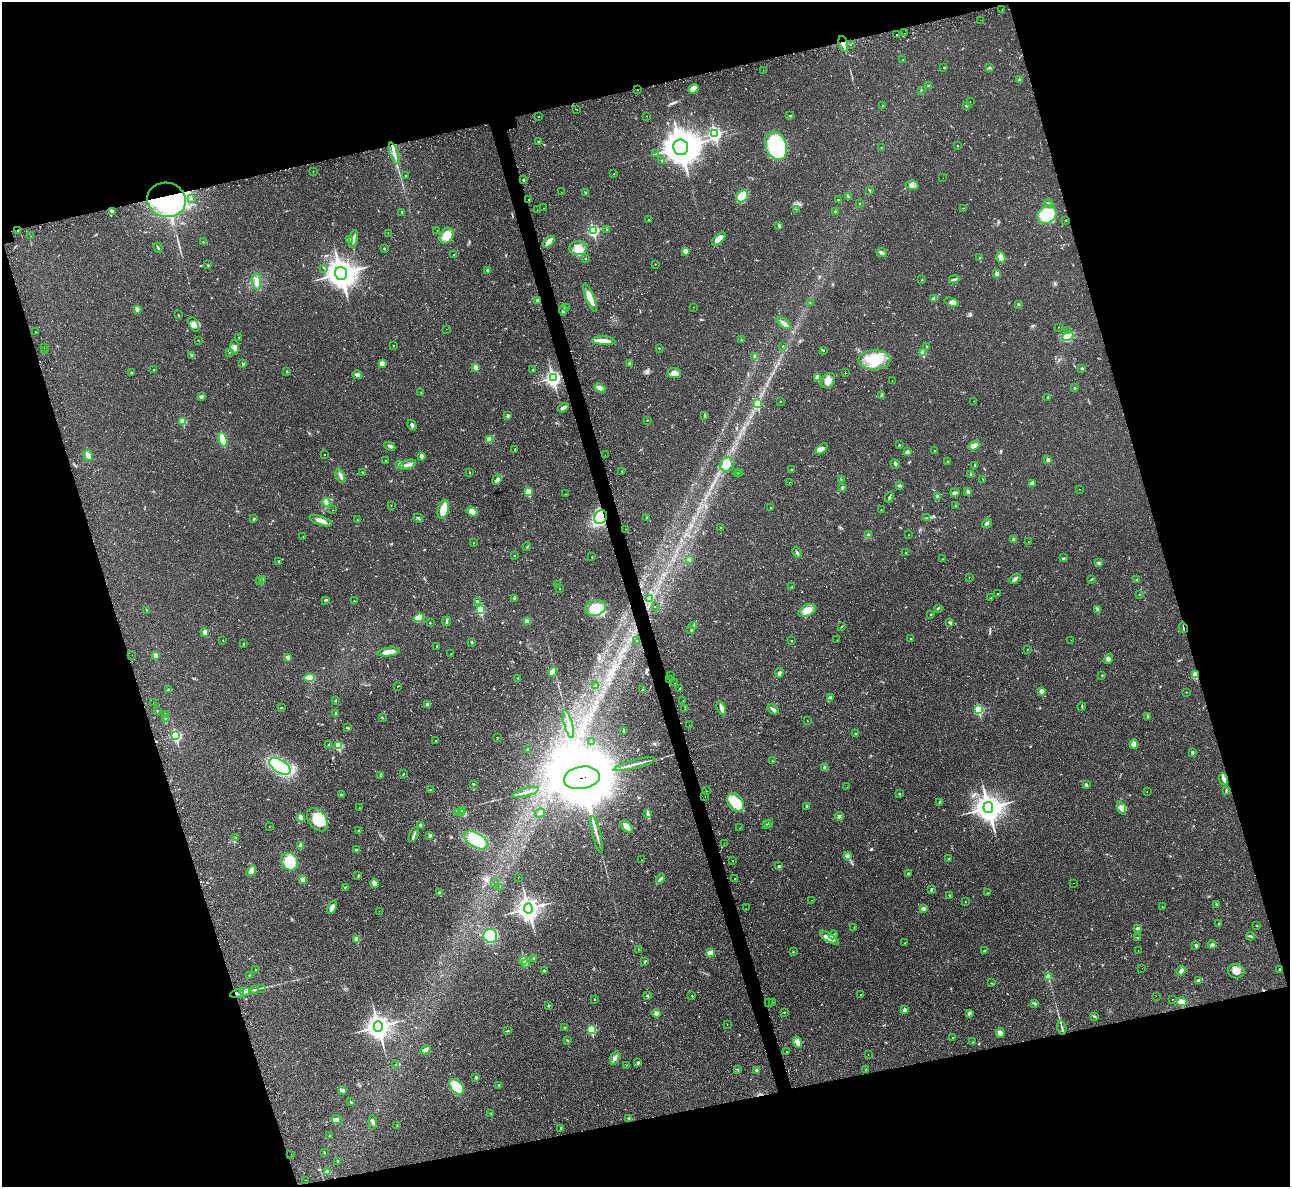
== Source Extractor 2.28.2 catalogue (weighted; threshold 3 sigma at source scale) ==
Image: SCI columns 13-5161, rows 305-5042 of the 5213 x 5195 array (HDU 1 of 3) = the unmasked area's bounding box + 8 px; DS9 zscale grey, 4 x 4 block average (1 PNG px = mean of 4 x 4 image px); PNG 1292 x 1189 px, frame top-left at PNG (2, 2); each listed source drawn as its Kron ellipse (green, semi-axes under 4 px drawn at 4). Shown black and unused: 33% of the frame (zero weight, under 2 of 3 exposures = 3% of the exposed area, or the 3 px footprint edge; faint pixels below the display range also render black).
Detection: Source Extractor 2.28.2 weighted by HDU 2 'WHT'. Background 0.0288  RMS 0.0041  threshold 0.0184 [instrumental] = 3 sigma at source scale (4.5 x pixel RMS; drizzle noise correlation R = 1.50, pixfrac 1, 0.05/0.05 arcsec/px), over >= 5 px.
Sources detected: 649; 2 inside a brighter object's white glare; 28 cosmic-ray / hot-pixel residue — neither listed nor drawn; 4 coinciding with a brighter row at this scale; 18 inside a brighter listed object's ellipse — not listed separately; of the other 597, all 500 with FLUX_AUTO >= 0.62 (the completeness limit of this list) listed and drawn (97 fainter detections not listed), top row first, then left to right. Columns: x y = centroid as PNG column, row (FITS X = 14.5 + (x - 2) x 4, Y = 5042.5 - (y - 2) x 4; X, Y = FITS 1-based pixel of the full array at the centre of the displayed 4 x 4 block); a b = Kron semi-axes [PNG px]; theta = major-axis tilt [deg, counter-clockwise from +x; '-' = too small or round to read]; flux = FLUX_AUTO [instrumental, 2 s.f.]
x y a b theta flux
1002 10 2 2 - 0.87
980 20 2 2 - 0.73
904 33 2 2 - 1.9
896 35 2 2 - 1.8
843 44 8 3 -73 12
851 45 2 2 - 0.85
903 60 2 2 - 0.8
990 67 2 2 - 1.2
944 68 2 2 - 0.76
763 70 2 2 - 0.7
1019 80 2 2 - 12
928 86 2 2 - 2.1
693 89 5 3 - 23
637 90 2 2 - 3.2
921 90 2 2 - 0.8
970 101 2 2 - 1.4
882 105 2 2 - 0.64
966 106 2 2 - 1.3
577 109 2 2 - 3.6
539 116 2 2 - 1.3
647 116 2 2 - 0.76
790 116 2 2 - 2.2
715 134 3 2 - 480
538 142 2 2 - 2.1
776 146 14 10 -69 210
957 146 2 2 - 2.3
681 147 8 7 - 4100
881 148 2 2 - 1.1
394 153 11 2 -71 10
656 154 2 2 - 1.3
662 160 3 2 - 1.8
313 171 2 2 - 0.66
614 174 2 2 - 1.2
405 175 2 2 - 1
943 178 2 2 - 0.68
523 180 2 2 - 8.9
912 185 6 3 -11 7.7
869 190 3 2 - 1.3
561 192 2 2 - 0.67
585 192 2 2 - 1.3
742 196 6 5 - 44
848 197 4 2 - 2.3
192 198 2 2 - 1.1
167 200 19 17 -13 500
529 200 2 2 - 3.2
838 200 2 2 - 1.8
860 203 2 2 - 1.2
1048 203 4 2 - 4.7
544 208 2 2 - 5
963 208 2 2 - 0.78
796 209 2 2 - 0.68
537 210 2 2 - 0.75
835 211 2 2 - 2
112 212 2 2 - 1.3
402 212 2 2 - 1.3
1047 214 10 8 39 83
648 219 2 2 - 0.75
1066 220 2 2 - 1.4
779 225 2 2 - 12
607 229 2 2 - 1.8
18 230 2 2 - 3.9
437 230 2 2 - 1.5
593 231 3 2 - 340
388 233 2 2 - 0.72
30 236 2 2 - 3.4
447 236 8 6 60 33
354 239 9 2 80 6.4
719 239 8 4 43 23
349 240 2 2 - 1.7
203 242 2 2 - 1.5
549 242 7 3 44 22
158 247 5 2 - 2.6
578 248 9 7 -1 22
384 249 2 2 - 5
685 251 2 2 - 31
881 252 6 2 -25 6.4
454 255 2 2 - 1.9
1001 257 6 4 -72 9.5
586 258 2 2 - 3.6
980 258 3 2 - 3
655 264 2 2 - 0.83
208 265 3 2 - 1.6
323 268 2 2 - 1.9
487 270 2 2 - 5.7
341 273 6 6 - 2600
997 274 2 2 - 25
954 279 5 2 - 3.3
922 280 2 2 - 1
257 281 8 4 -81 12
590 298 15 4 -69 23
934 298 3 2 - 2.8
537 301 2 2 - 1.6
952 302 7 4 -19 9.6
810 303 2 2 - 0.76
1019 304 2 2 - 2.1
566 307 2 2 - 1.9
693 307 2 2 - 0.74
137 309 2 2 - 21
563 310 5 3 - 5.7
178 315 2 2 - 0.94
784 323 8 3 -36 11
194 324 8 4 -65 9.5
1058 327 2 2 - 0.82
446 329 2 2 - 0.67
1067 331 2 2 - 1.5
35 332 2 2 - 3.5
1068 336 6 4 23 24
239 338 2 2 - 1.1
741 339 2 2 - 1.1
198 340 2 2 - 0.95
604 341 11 4 -4 16
393 346 2 2 - 1
782 346 2 2 - 1.2
927 346 2 2 - 1.7
234 347 7 4 -87 12
44 348 2 2 - 0.77
659 348 3 2 - 1.2
44 350 2 2 - 1.2
823 350 3 2 - 1
229 352 2 2 - 0.83
923 353 2 2 - 62
192 356 4 3 - 4.2
755 356 2 2 - 18
874 360 16 9 2 60
382 363 4 3 - 8.3
243 364 2 2 - 8.2
630 364 2 2 - 14
476 367 2 2 - 37
1082 368 3 2 - 2.7
154 370 2 2 - 4.2
533 370 2 2 - 2.8
287 371 3 2 - 1.3
131 373 2 2 - 2.3
674 373 7 5 -8 14
845 373 2 2 - 1.2
357 375 5 2 - 8.9
818 377 2 2 - 37
553 378 4 3 - 650
828 380 8 6 50 20
892 380 2 2 - 1.7
600 388 6 4 -25 8.6
1075 388 2 2 - 5.8
421 392 2 2 - 1.8
882 395 3 2 - 5.8
201 397 3 3 - 3.7
1048 397 2 2 - 1.8
780 401 2 2 - 0.83
974 401 2 2 - 0.64
758 404 2 2 - 63
563 408 6 3 32 5.8
508 416 2 2 - 10
705 416 3 2 - 2.1
647 420 2 2 - 1.2
183 421 2 2 - 63
412 425 5 3 - 5.1
223 440 7 3 -73 45
489 440 3 3 - 14
899 445 2 2 - 1.8
974 445 6 3 31 12
390 446 6 3 -27 4.5
515 449 2 2 - 3.4
822 449 7 4 41 10
935 451 2 2 - 1.1
907 452 3 3 - 8.3
88 455 6 3 -60 11
325 455 2 2 - 1.1
605 455 2 2 - 1.1
421 456 2 2 - 24
1048 460 2 2 - 19
385 461 2 2 - 2.1
948 462 3 2 - 2
400 464 2 2 - 21
895 464 5 3 - 4.2
408 465 8 3 19 8.9
727 465 7 6 - 18
974 466 4 2 - 1.6
792 470 2 2 - 0.96
622 471 2 2 - 1.9
362 472 2 2 - 1
740 472 3 2 - 1.7
470 473 2 2 - 0.95
737 474 2 2 - 0.68
971 475 3 2 - 2.7
340 476 8 3 -69 6.7
841 479 2 2 - 1.4
983 479 3 2 - 1
497 480 5 4 - 6
789 482 2 2 - 5.1
1032 483 4 3 - 4.2
899 486 2 2 - 1
842 487 3 2 - 4.1
1079 489 2 2 - 0.91
528 492 2 2 - 76
968 492 2 2 - 17
955 493 4 3 - 4.3
565 494 2 2 - 0.67
938 496 2 2 - 21
889 497 5 2 - 3.2
326 502 4 2 - 3.8
391 505 2 2 - 0.95
956 506 3 2 - 1.5
771 507 2 2 - 1.1
443 509 10 5 75 35
332 510 2 2 - 0.8
881 510 2 2 - 2
472 512 6 4 -37 12
601 517 7 6 - 140
647 517 2 2 - 2.6
418 518 5 2 - 3
926 518 2 2 - 0.63
254 519 3 2 - 1.7
357 520 3 2 - 1.1
321 521 12 3 -20 16
987 523 5 2 - 3.3
721 528 2 2 - 1.5
626 529 2 2 - 1.2
869 535 4 3 - 4
909 535 2 2 - 0.87
303 537 2 2 - 1.1
1014 539 3 3 - 4.5
1028 541 2 2 - 1.3
473 543 2 2 - 1.4
527 547 4 2 - 1.7
905 552 2 2 - 1.2
797 553 5 2 - 6.6
514 555 2 2 - 1.1
592 557 2 2 - 0.85
1064 558 2 2 - 1.6
943 559 2 2 - 0.9
689 560 2 2 - 1.9
279 561 2 2 - 4.8
1098 563 3 2 - 2.7
969 577 2 2 - 0.64
263 579 4 2 - 3.3
1015 579 6 3 39 6.6
1091 579 3 2 - 1.9
1137 580 3 2 - 2.8
260 582 2 2 - 11
557 585 3 2 - 3
792 587 2 2 - 1.3
560 589 2 2 - 0.62
998 593 2 2 - 0.93
1140 594 2 2 - 0.93
515 598 3 2 - 2.5
649 598 2 2 - 1.2
991 598 2 2 - 2.3
325 600 3 2 - 1.9
354 601 2 2 - 1
477 601 3 2 - 1.5
655 606 2 2 - 1.1
596 608 10 7 17 64
938 608 3 2 - 3.3
1097 609 4 2 - 3.2
146 610 2 2 - 0.7
480 610 2 2 - 150
807 611 9 5 26 23
931 614 3 2 - 1.8
419 618 5 4 - 37
446 621 5 2 - 3
528 621 3 3 - 9.1
950 622 2 2 - 7.7
430 623 2 2 - 2.6
694 626 3 2 - 1.6
841 627 2 2 - 1.5
1183 628 5 2 - 2.8
691 630 2 2 - 0.68
205 632 2 2 - 36
911 638 2 2 - 1.3
223 640 2 2 - 1.4
837 640 2 2 - 0.69
1071 640 2 2 - 0.66
637 641 2 2 - 1.5
791 641 2 2 - 2.2
472 642 2 2 - 6.8
243 644 2 2 - 1.5
437 646 2 2 - 1.4
1027 649 2 2 - 0.83
389 652 11 3 9 23
451 654 2 2 - 1.3
132 655 2 2 - 1.8
156 655 2 2 - 23
288 657 4 3 - 7.1
1108 659 5 4 - 5.2
553 672 5 3 - 24
779 673 5 3 - 5
1102 675 2 2 - 1.3
1195 675 2 2 - 70
670 676 2 2 - 0.84
309 678 5 2 - 45
518 678 2 2 - 1.9
670 679 2 2 - 1.6
674 683 2 2 - 1
595 685 2 2 - 0.66
398 686 2 2 - 1.2
680 689 2 2 - 0.95
168 690 4 2 - 1.1
643 690 3 2 - 2.4
1041 691 2 2 - 32
1186 692 2 2 - 0.98
830 698 4 2 - 3.8
335 701 2 2 - 1.9
683 701 2 2 - 0.83
153 703 2 2 - 0.86
427 704 2 2 - 12
1082 707 4 2 - 2
281 708 2 2 - 1.8
721 708 7 4 -70 8.9
684 709 2 2 - 2.3
773 709 6 2 -38 7.9
979 710 3 2 - 150
157 711 2 2 - 1.2
336 713 3 2 - 3.5
165 714 2 2 - 1
1147 716 3 2 - 1.8
382 718 3 2 - 1.4
166 719 3 2 - 2.4
808 721 2 2 - 0.82
568 724 14 2 -75 11
689 725 2 2 - 1.1
348 728 4 2 - 2.5
623 730 3 2 - 2.8
856 734 2 2 - 2.3
176 736 3 2 - 280
497 737 2 2 - 1.1
435 740 2 2 - 1.5
592 741 2 2 - 0.88
1134 744 5 4 - 10
328 745 2 2 - 1.6
339 746 2 2 - 130
528 749 3 2 - 2.1
1192 752 2 2 - 10
772 761 2 2 - 0.71
634 764 21 2 15 13
280 766 12 6 -32 190
825 768 2 2 - 17
404 774 3 2 - 1.2
380 776 3 2 - 1.6
582 778 18 11 10 27000
1223 779 6 3 -70 6.7
473 784 3 2 - 2
1086 785 3 2 - 5
847 787 2 2 - 0.65
430 790 3 2 - 1.5
706 791 2 2 - 1
1226 791 3 2 - 1.3
525 792 14 2 15 9.9
1147 792 2 2 - 0.77
899 794 3 2 - 2.1
341 795 3 2 - 3
705 796 2 2 - 0.79
736 802 10 7 -58 67
939 802 3 2 - 1.8
807 806 3 2 - 4
360 808 2 2 - 0.77
988 808 5 4 - 2200
1121 808 7 3 -69 7.9
463 811 2 2 - 2.5
461 812 2 2 - 2.3
457 813 2 2 - 1
540 813 5 2 - 3.6
648 814 3 2 - 2.9
839 816 4 2 - 2.4
301 817 2 2 - 31
317 820 13 8 -54 61
769 823 2 2 - 0.88
766 824 2 2 - 1
421 825 3 2 - 6.3
269 827 2 2 - 1.4
627 827 8 4 -43 15
740 828 2 2 - 0.7
359 831 3 2 - 2.6
597 834 18 2 -77 11
414 835 8 2 64 4.2
430 835 4 3 - 6.2
236 838 2 2 - 0.67
476 840 13 7 -31 120
724 844 2 2 - 0.87
300 846 4 3 - 9.6
356 850 2 2 - 5.5
847 856 3 2 - 2.7
949 858 2 2 - 1.4
641 860 2 2 - 0.63
733 861 2 2 - 3.7
290 862 9 8 - 61
779 866 2 2 - 5.4
251 871 6 4 52 13
908 873 2 2 - 2.5
358 876 3 2 - 2.2
518 877 2 2 - 1.4
661 879 5 3 - 4.8
735 879 2 2 - 1.5
303 880 3 3 - 12
495 882 2 2 - 0.81
374 883 5 4 - 8
1074 883 2 2 - 1.9
345 887 3 2 - 1.6
500 887 2 2 - 0.89
931 890 4 2 - 2.9
439 893 2 2 - 15
988 893 2 2 - 0.74
949 895 2 2 - 1.6
811 900 2 2 - 0.77
965 902 2 2 - 0.65
1216 904 3 2 - 2.8
332 907 7 4 67 8.1
1162 907 2 2 - 0.73
528 908 5 4 - 1300
746 908 2 2 - 0.68
924 909 3 3 - 6
379 911 2 2 - 0.77
1219 923 2 2 - 1.6
1257 926 2 2 - 2.3
854 927 2 2 - 0.84
1138 928 4 2 - 2.4
833 935 4 2 - 3.8
490 936 7 6 - 68
1250 936 4 2 - 2.3
829 938 11 4 -32 14
1138 938 2 2 - 1.6
357 939 2 2 - 54
905 943 2 2 - 1.3
1196 945 4 2 - 2.7
1212 945 4 3 - 3.6
638 949 2 2 - 0.75
1138 950 2 2 - 1.3
984 951 2 2 - 3.3
793 952 3 2 - 1.5
710 953 3 3 - 14
534 958 3 2 - 3.1
524 961 2 2 - 100
645 961 3 2 - 2.6
525 963 2 2 - 17
1142 968 2 2 - 1.3
1279 969 3 2 - 1.7
256 970 2 2 - 1.6
544 971 2 2 - 5.3
1181 971 5 3 - 5.5
1236 971 8 7 - 18
249 975 2 2 - 1
1048 977 2 2 - 55
1199 981 3 3 - 4.1
992 983 2 2 - 1.2
261 988 2 2 - 0.78
255 990 2 2 - 1.2
245 992 5 2 - 6.1
237 994 7 2 12 7.5
860 994 2 2 - 0.87
647 996 2 2 - 6.5
692 996 2 2 - 2.8
1156 996 2 2 - 0.69
594 999 2 2 - 3.4
1172 999 2 2 - 1.3
772 1002 2 2 - 1.7
1181 1002 5 2 - 17
768 1003 2 2 - 1.1
1035 1003 3 2 - 4.2
549 1006 2 2 - 4.6
904 1010 4 2 - 6.3
784 1012 2 2 - 1.4
656 1013 4 3 - 6
969 1013 4 3 - 3.9
1094 1016 3 2 - 1.4
727 1024 2 2 - 0.77
378 1027 5 4 - 1500
564 1027 2 2 - 0.63
1062 1028 7 2 -76 5
591 1030 2 2 - 140
507 1031 3 2 - 1.5
1000 1033 5 4 - 8.6
952 1038 2 2 - 1.3
567 1040 3 2 - 1.7
797 1042 5 3 - 14
973 1042 2 2 - 0.93
426 1050 5 3 - 6.1
786 1052 2 2 - 2.7
868 1055 2 2 - 1.4
615 1058 7 3 70 6.6
638 1063 3 2 - 3
396 1064 2 2 - 0.77
626 1065 2 2 - 0.68
737 1069 3 2 - 1.9
866 1069 2 2 - 1.8
756 1070 2 2 - 3.9
476 1077 2 2 - 8.9
499 1085 3 2 - 2.3
457 1087 9 5 -50 82
342 1090 3 2 - 2.8
351 1102 2 2 - 1.5
491 1114 2 2 - 0.96
629 1118 3 2 - 1.6
337 1119 6 2 -23 4.2
373 1122 8 2 -88 4.7
397 1125 2 2 - 0.99
561 1128 3 2 - 2.1
330 1136 2 2 - 1.3
324 1153 2 2 - 1.1
291 1154 2 2 - 1
338 1161 2 2 - 3.4
327 1171 2 2 - 6.8
306 1180 2 2 - 0.95
Overlapping masked pixels (flux is a lower limit): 9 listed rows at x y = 843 44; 637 90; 167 200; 18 230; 601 517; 1183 628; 1195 675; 582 778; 237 994
Diffuse or blended objects may show on this block-average render without a row.